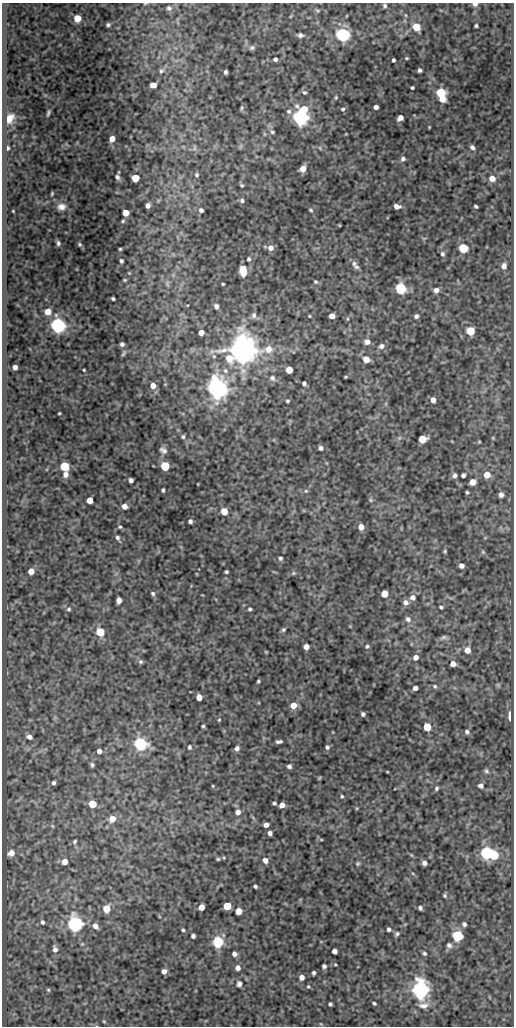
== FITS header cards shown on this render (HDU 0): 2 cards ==
NAXIS1  =                  512
NAXIS2  =                 1024

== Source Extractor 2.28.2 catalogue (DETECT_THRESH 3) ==
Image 512 x 1024 px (HDU 0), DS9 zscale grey, 1 PNG px = 1 image px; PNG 516 x 1028 px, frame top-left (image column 1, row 1024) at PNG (2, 3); no overlay
Background 86.1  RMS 0.52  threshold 1.56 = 3 sigma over >= 5 px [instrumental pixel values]
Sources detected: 239; all 239 listed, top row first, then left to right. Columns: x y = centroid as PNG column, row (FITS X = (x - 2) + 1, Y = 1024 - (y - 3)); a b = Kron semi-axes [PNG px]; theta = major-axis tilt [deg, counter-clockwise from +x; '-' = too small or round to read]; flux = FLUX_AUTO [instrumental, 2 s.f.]
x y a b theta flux
145 4 5 3 - 28
475 4 6 4 -5 130
385 6 5 4 - 70
169 8 7 6 - 91
318 10 8 4 -9 56
405 15 5 3 - 38
77 18 5 5 - 690
108 25 5 4 - 73
476 26 4 3 - 55
416 27 6 5 - 830
342 34 6 6 - 12000
300 35 7 5 -3 110
252 48 8 6 17 87
406 58 3 3 - 34
275 59 4 4 - 89
393 60 4 3 - 74
420 70 4 4 - 82
161 71 6 6 - 74
225 72 4 3 - 86
153 85 5 4 - 830
412 88 3 3 - 50
304 92 6 5 - 68
441 93 6 5 - 2300
336 97 5 4 - 40
442 99 5 4 - 370
376 107 4 4 - 130
242 108 8 4 72 51
304 109 12 7 -18 520
343 109 5 5 - 64
289 111 7 6 - 99
48 113 9 4 70 71
300 117 6 6 - 15000
10 118 14 10 63 440
400 118 5 4 - 220
429 127 2 2 - 26
272 132 6 5 - 63
112 139 5 5 - 310
472 147 4 4 - 97
8 148 5 4 - 85
194 148 8 4 -83 68
320 148 7 3 -54 40
403 159 6 5 - 89
303 169 5 5 - 360
197 175 4 4 - 51
117 177 6 5 - 100
135 178 5 5 - 960
492 178 6 5 - 290
242 185 6 4 -27 48
52 194 4 3 - 43
242 200 6 5 - 83
148 206 4 4 - 150
397 206 6 4 -6 200
476 206 4 3 - 57
61 207 10 8 -2 230
201 210 4 4 - 100
311 210 5 3 - 48
13 211 3 2 - 26
126 213 5 5 - 480
123 221 4 4 - 46
58 243 5 3 - 70
80 244 5 5 - 51
271 248 7 6 - 220
463 248 5 5 - 2100
120 249 3 3 - 40
442 254 7 5 -74 78
249 259 5 4 - 65
121 261 4 3 - 72
354 263 7 7 - 110
504 266 7 6 - 150
356 267 7 5 -12 80
243 271 9 5 -81 800
129 273 4 4 - 31
125 280 5 4 - 43
316 282 6 5 - 52
167 284 9 4 -68 70
223 284 3 3 - 40
400 288 6 5 - 4500
436 290 6 6 - 160
113 299 4 3 - 63
216 306 6 5 - 120
48 312 5 5 - 420
254 315 8 6 79 110
309 316 3 3 - 31
332 316 5 4 - 300
416 316 5 5 - 95
58 325 6 6 - 13000
470 331 5 5 - 1100
201 332 5 4 - 260
367 342 6 5 - 210
122 344 4 4 - 87
381 346 7 6 - 140
243 350 10 9 - 69000
123 353 9 4 58 56
366 359 6 5 - 390
15 367 4 4 - 190
84 370 3 3 - 34
289 370 5 5 - 590
346 377 3 2 - 34
272 378 8 7 - 110
304 383 4 4 - 96
153 386 5 5 - 260
217 388 7 6 - 30000
433 400 5 5 - 230
287 401 3 3 - 55
59 413 3 2 - 33
183 437 4 4 - 60
493 438 5 3 - 32
422 439 6 5 - 910
479 442 4 3 - 33
321 448 5 4 - 100
163 450 7 4 -36 120
65 466 5 5 - 2100
165 466 5 5 - 2200
65 474 7 6 - 170
455 475 6 5 - 110
463 475 4 4 - 92
487 475 6 5 - 430
131 480 4 4 - 120
472 482 5 5 - 400
163 490 4 3 - 60
306 491 6 5 - 55
467 492 3 3 - 48
501 495 5 5 - 140
90 500 5 5 - 400
371 500 5 5 - 52
124 506 5 5 - 230
224 511 5 5 - 640
190 521 4 4 - 99
120 527 4 4 - 43
361 527 5 5 - 270
118 538 8 4 -60 93
485 538 6 3 19 34
445 551 5 4 - 49
483 552 6 6 - 58
280 558 5 4 - 64
461 566 5 5 - 160
31 571 5 5 - 290
226 572 3 3 - 57
293 573 7 5 22 58
153 593 5 4 - 65
384 594 5 5 - 640
413 597 8 7 - 180
119 600 5 4 - 300
406 602 7 6 - 170
441 607 5 4 - 56
69 609 6 5 - 70
250 609 4 3 - 60
408 619 8 7 - 150
283 630 6 5 - 58
100 632 5 5 - 1300
444 637 10 5 14 95
367 646 5 4 - 58
306 647 5 4 - 260
467 650 6 5 - 340
266 652 4 3 - 30
416 657 6 5 - 190
141 662 6 6 - 71
453 664 5 5 - 240
258 681 3 3 - 49
498 685 6 5 - 49
435 686 6 5 - 60
415 688 4 4 - 150
199 697 5 5 - 350
293 705 6 5 - 390
363 714 4 4 - 92
510 716 9 3 -89 220
219 720 3 3 - 34
203 726 4 3 - 45
427 727 5 5 - 1200
467 732 5 5 - 87
29 737 6 5 - 150
279 742 6 3 3 92
140 744 6 6 - 6800
189 747 4 3 - 64
327 747 5 5 - 79
237 748 5 5 - 130
99 751 5 5 - 180
92 765 5 4 - 73
289 766 4 4 - 95
486 771 7 5 -36 72
319 778 5 3 - 35
54 783 4 4 - 78
213 786 3 3 - 27
481 786 6 5 - 130
436 788 5 5 - 69
342 796 4 3 - 45
274 803 4 3 - 63
92 804 5 5 - 930
282 805 5 5 - 250
238 812 6 6 - 190
112 819 6 6 - 430
266 825 5 4 - 190
52 826 6 4 -88 42
270 833 4 4 - 110
321 840 6 4 -1 36
75 841 6 5 - 60
11 853 6 6 - 260
487 853 6 6 - 6400
494 855 6 5 - 1700
218 859 5 4 - 45
265 860 6 5 - 200
64 862 5 5 - 290
424 863 5 4 - 140
358 864 5 5 - 52
255 886 4 3 - 65
445 896 5 5 - 52
227 906 5 5 - 870
201 907 5 5 - 350
420 908 4 3 - 82
107 909 5 5 - 770
238 911 5 5 - 540
42 922 5 4 - 75
75 924 6 6 - 12000
464 924 5 5 - 90
95 926 7 6 - 200
389 929 4 4 - 93
183 930 3 3 - 49
397 934 6 5 - 74
193 936 4 4 - 100
457 936 6 6 - 3100
218 942 6 5 - 4100
449 945 8 7 - 120
55 949 8 6 -78 160
334 951 5 4 - 130
424 953 5 4 - 64
234 954 5 5 - 130
324 966 4 4 - 80
238 968 5 5 - 170
164 971 5 4 - 190
314 973 4 3 - 70
302 977 4 4 - 200
239 984 5 5 - 150
308 987 4 4 - 43
48 990 5 4 - 41
420 990 7 6 - 22000
374 1003 4 3 - 53
330 1004 4 4 - 64
424 1005 14 8 4 230
104 1021 4 4 - 33
At the frame edge (FLAGS 8, measured only in part): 2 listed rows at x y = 145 4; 475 4

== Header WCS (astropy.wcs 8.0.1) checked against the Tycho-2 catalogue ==
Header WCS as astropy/WCSLIB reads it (CRVAL/CRPIX/CD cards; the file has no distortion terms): RA---SIN/DEC--SIN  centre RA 05:30:32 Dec -04:47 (82.63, -4.79 deg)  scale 1 arcsec/px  FOV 8.5' x 17.1'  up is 0 deg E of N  parity normal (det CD < 0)
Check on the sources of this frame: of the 60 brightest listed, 3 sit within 1.5 arcsec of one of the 9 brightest Tycho-2 stars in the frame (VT <= 11.83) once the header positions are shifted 0.38 arcsec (0.20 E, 0.32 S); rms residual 0.27 arcsec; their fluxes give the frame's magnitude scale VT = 22.38 - 2.5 log10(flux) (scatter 0.36 mag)
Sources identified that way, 3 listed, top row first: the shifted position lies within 1.5 arcsec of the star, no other Tycho-2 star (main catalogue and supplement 1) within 3.0 arcsec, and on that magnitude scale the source's flux lands within +1.5 / -3 mag of the star's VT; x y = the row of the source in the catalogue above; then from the Tycho-2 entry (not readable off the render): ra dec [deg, ICRS J2000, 3 dp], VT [Tycho-2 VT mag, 2 dp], TYC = Tycho-2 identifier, HIP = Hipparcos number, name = IAU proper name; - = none
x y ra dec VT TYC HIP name
300 117 82.620 -4.679 11.58 4774-406-1 - -
243 350 82.636 -4.743 11.24 4774-489-1 - -
217 388 82.643 -4.754 11.19 4774-501-1 - -